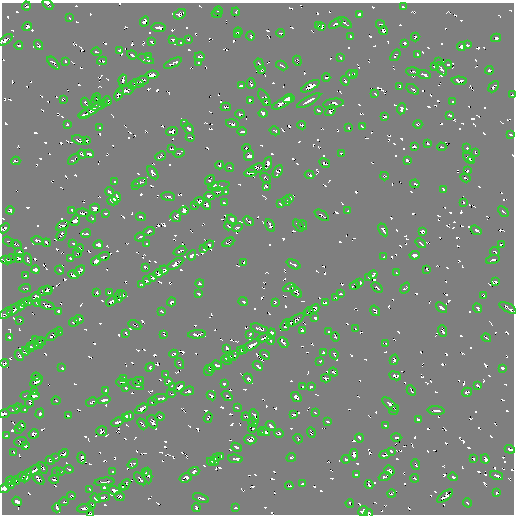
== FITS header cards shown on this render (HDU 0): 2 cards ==
NAXIS1  =                  512 / Axis length
NAXIS2  =                  512 / Axis length

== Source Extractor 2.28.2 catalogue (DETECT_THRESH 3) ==
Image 512 x 512 px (HDU 0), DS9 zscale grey, 1 PNG px = 1 image px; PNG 516 x 516 px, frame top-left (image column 1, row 512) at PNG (2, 3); each listed source drawn as its Kron ellipse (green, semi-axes under 4 px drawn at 4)
Background -3.98e-05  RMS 1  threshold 3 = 3 sigma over >= 5 px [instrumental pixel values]
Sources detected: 1072; of the 1072, the 500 brightest by FLUX_AUTO listed and drawn (572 fainter detections omitted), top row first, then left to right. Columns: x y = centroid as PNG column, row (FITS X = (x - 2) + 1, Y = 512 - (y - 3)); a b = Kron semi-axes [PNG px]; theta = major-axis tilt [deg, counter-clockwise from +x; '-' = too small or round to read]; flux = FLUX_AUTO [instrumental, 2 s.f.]
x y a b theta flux
48 4 6 3 -42 240
26 6 4 3 - 170
404 7 4 2 - 150
218 11 4 3 - 170
236 12 4 3 - 170
180 14 6 4 31 350
217 14 5 3 - 170
359 14 4 3 - 260
69 18 3 3 - 170
144 21 5 4 - 330
345 23 7 2 -35 260
336 24 7 3 31 1100
380 24 4 3 - 220
318 25 4 3 - 160
27 27 5 4 - 450
159 27 7 4 -5 480
322 27 4 3 - 280
383 30 4 4 - 330
238 32 4 3 - 190
281 33 4 3 - 150
237 35 4 2 - 210
250 36 4 3 - 220
351 37 3 3 - 190
415 37 4 3 - 220
496 38 5 4 - 260
188 39 3 3 - 160
5 40 8 3 36 590
173 40 4 3 - 190
151 42 4 3 - 160
181 43 3 3 - 170
405 43 4 3 - 180
19 45 4 3 - 180
38 45 5 3 - 250
467 45 4 3 - 210
461 46 5 3 - 300
120 50 4 4 - 240
97 52 5 3 - 160
132 55 5 3 - 250
395 55 6 3 52 180
418 55 4 3 - 190
148 57 3 3 - 240
199 57 5 3 - 270
340 58 4 3 - 200
146 59 8 4 -25 310
65 61 4 3 - 160
102 61 5 2 - 150
297 61 5 4 - 210
439 62 4 3 - 160
54 63 8 3 -47 260
173 63 9 3 27 440
199 63 4 3 - 170
259 64 6 3 -73 310
282 65 6 2 -29 190
448 65 4 3 - 160
435 66 4 3 - 270
441 69 7 3 -54 360
261 70 4 3 - 160
489 70 4 3 - 210
413 72 6 3 -4 270
354 73 3 3 - 160
351 74 5 3 - 220
424 74 7 3 -17 290
152 75 6 4 7 580
326 77 4 3 - 330
123 80 6 3 78 250
142 80 7 3 20 410
345 81 5 3 - 200
459 81 7 4 -4 410
137 83 6 4 -4 460
251 83 5 3 - 230
132 85 4 3 - 220
241 86 4 3 - 180
310 86 10 3 29 1200
400 86 4 3 - 180
494 87 6 3 48 250
413 89 7 2 -36 220
126 90 7 4 0 400
119 94 6 3 61 360
375 94 3 2 - 170
512 95 3 2 - 160
97 98 4 3 - 170
264 98 9 4 -59 320
63 99 4 3 - 160
289 99 6 3 16 700
107 101 5 4 - 450
250 101 4 3 - 210
309 101 13 3 30 4200
95 102 6 3 86 190
266 102 3 3 - 210
452 102 4 3 - 210
85 103 5 3 - 180
105 103 3 3 - 160
282 103 11 3 29 1000
333 103 10 4 9 420
98 106 7 2 20 450
226 107 5 3 - 290
401 109 5 4 - 340
91 110 14 4 30 840
319 111 4 3 - 160
331 111 6 4 48 300
263 113 4 3 - 270
240 114 4 3 - 210
84 115 5 3 - 300
450 115 3 2 - 170
385 116 4 2 - 160
67 124 3 3 - 190
184 124 3 2 - 180
232 124 6 3 -17 170
418 124 4 3 - 190
302 125 4 3 - 180
362 126 4 3 - 200
349 127 4 3 - 180
100 128 3 3 - 170
189 128 6 3 -49 290
172 131 6 3 22 550
242 131 5 3 - 280
275 131 5 2 - 160
511 135 4 3 - 170
190 137 4 3 - 190
79 140 7 4 -21 350
87 141 4 3 - 190
428 143 3 3 - 230
414 147 4 3 - 190
442 147 4 3 - 160
246 148 4 3 - 200
467 148 3 3 - 150
172 149 3 2 - 180
475 152 4 3 - 180
179 153 5 3 - 190
341 153 4 3 - 150
82 154 4 3 - 240
89 154 5 4 - 410
160 156 5 3 - 200
249 156 5 5 - 390
468 158 6 3 -43 340
74 159 7 3 42 210
408 160 4 3 - 210
471 160 4 3 - 180
16 161 4 3 - 190
325 163 6 3 -30 270
268 164 7 4 70 480
220 165 4 3 - 220
229 167 4 3 - 180
257 168 8 4 19 460
467 171 4 3 - 180
278 172 7 4 60 230
153 173 7 4 -56 430
250 173 6 3 11 360
309 175 5 3 - 190
384 176 4 3 - 190
266 178 6 3 -34 160
465 178 5 2 - 170
210 180 5 3 - 180
115 182 3 3 - 150
140 183 8 3 17 220
415 184 5 3 - 180
135 185 3 3 - 150
216 185 4 3 - 160
219 186 11 3 11 240
266 186 3 3 - 160
443 189 4 3 - 160
109 192 4 2 - 170
218 192 6 3 16 230
225 192 3 3 - 170
168 196 7 3 -7 280
209 196 5 4 - 400
116 197 5 4 - 380
290 198 3 3 - 180
113 201 5 4 - 340
199 201 5 4 - 320
286 201 5 3 - 200
464 202 3 3 - 170
224 203 4 3 - 210
281 204 3 3 - 170
194 205 3 3 - 180
207 205 5 3 - 320
95 208 5 5 - 380
10 210 4 3 - 240
72 210 4 3 - 230
184 211 4 4 - 310
348 211 3 2 - 150
503 211 6 2 -44 180
83 213 7 4 -6 390
105 213 4 3 - 190
322 215 8 2 -33 250
141 217 5 3 - 230
176 217 5 5 - 310
92 218 4 3 - 170
232 219 5 4 - 280
75 221 6 4 51 460
249 221 6 2 -40 200
270 225 7 3 -62 290
298 225 7 3 -54 360
303 225 5 3 - 190
62 226 7 4 28 390
228 226 4 2 - 190
4 228 6 3 42 300
237 228 5 3 - 250
383 230 7 3 -62 310
476 230 6 3 -36 310
149 231 6 3 18 280
423 231 4 4 - 240
62 234 7 3 60 250
86 234 5 3 - 230
140 237 5 3 - 170
37 241 6 3 -12 380
9 242 6 2 -37 170
228 242 6 3 30 200
46 243 4 2 - 160
147 243 3 3 - 180
421 243 6 2 -38 190
16 244 5 3 - 170
73 244 4 3 - 160
98 245 5 4 - 310
209 245 6 3 21 450
501 245 4 3 - 230
79 248 4 3 - 200
204 249 3 3 - 150
180 251 7 3 25 220
19 252 4 4 - 250
495 252 5 2 - 160
77 253 5 3 - 160
192 255 5 3 - 310
415 255 5 3 - 370
104 256 6 3 21 260
384 257 3 3 - 230
18 258 5 3 - 210
11 259 6 3 22 320
28 259 6 3 -70 190
70 259 4 3 - 200
6 260 6 3 -11 310
493 260 7 3 17 310
96 261 5 4 - 410
244 262 3 3 - 180
175 264 9 3 32 510
293 264 7 3 -25 270
145 267 4 3 - 220
427 269 3 3 - 170
35 270 4 4 - 300
60 270 4 2 - 160
164 270 4 4 - 270
80 271 6 3 45 410
396 273 4 2 - 150
158 274 4 4 - 280
373 274 4 3 - 210
73 275 5 4 - 380
26 276 4 3 - 260
369 277 4 2 - 150
152 278 3 3 - 150
147 281 4 3 - 220
496 281 4 3 - 170
360 282 4 3 - 170
200 283 4 3 - 150
141 284 3 3 - 150
355 285 5 3 - 150
25 288 5 3 - 200
290 288 6 3 10 220
377 288 6 3 -40 260
405 288 6 3 53 220
48 289 3 2 - 200
45 291 8 4 13 380
296 292 7 3 -48 380
96 293 4 3 - 220
109 293 4 3 - 200
198 294 3 3 - 200
341 294 3 3 - 180
123 295 4 3 - 210
119 296 6 4 79 350
484 296 4 3 - 200
35 297 6 3 30 350
336 298 4 3 - 150
29 301 4 3 - 160
112 301 6 3 38 430
243 301 5 3 - 230
172 302 4 3 - 280
275 302 4 3 - 160
25 303 4 3 - 250
37 303 4 3 - 180
325 303 4 3 - 240
47 305 9 4 -21 340
21 306 4 4 - 300
441 308 6 3 -39 310
478 308 5 3 - 190
508 308 9 3 -29 430
314 309 5 4 - 370
14 310 7 4 43 440
58 311 4 3 - 190
161 311 4 3 - 200
309 311 4 3 - 350
375 311 5 3 - 280
6 313 8 4 39 420
315 318 3 3 - 230
79 319 5 3 - 280
20 320 4 3 - 200
295 320 10 4 33 540
74 322 5 3 - 300
291 322 3 2 - 170
135 325 7 2 -24 180
285 325 6 4 72 340
260 329 9 3 -21 260
355 329 3 3 - 170
302 330 4 4 - 230
59 331 4 3 - 210
443 331 6 3 -69 310
329 332 3 3 - 170
126 333 3 3 - 190
271 333 5 3 - 360
164 334 4 2 - 180
197 334 9 3 5 450
250 334 4 3 - 190
53 335 8 3 37 410
9 337 3 3 - 170
335 337 5 3 - 160
264 338 8 3 16 460
486 338 5 2 - 160
271 340 4 3 - 170
41 341 5 3 - 250
38 342 7 2 -54 160
283 342 6 3 -48 230
386 343 4 3 - 170
34 345 5 2 - 260
252 345 9 3 31 660
30 347 5 3 - 330
227 348 4 3 - 260
244 350 4 3 - 230
25 351 4 4 - 250
241 351 4 3 - 200
324 352 4 3 - 190
174 354 4 3 - 200
334 354 5 2 - 170
265 355 5 3 - 210
19 356 5 3 - 280
233 356 6 3 41 320
229 357 5 3 - 230
226 360 6 3 -27 290
394 360 5 3 - 250
320 361 3 3 - 150
4 363 4 3 - 160
180 364 5 2 - 160
217 365 5 3 - 250
258 366 5 2 - 150
150 367 5 3 - 190
62 368 3 3 - 170
211 368 4 3 - 190
503 368 4 3 - 290
209 370 5 3 - 190
333 372 5 3 - 150
166 375 3 3 - 160
395 376 6 4 -23 320
36 377 4 3 - 260
124 378 3 3 - 150
326 378 5 3 - 200
248 379 5 4 - 310
37 381 7 3 33 1100
138 381 5 3 - 180
169 381 4 3 - 270
122 382 5 3 - 200
224 384 3 3 - 200
136 385 8 3 -24 330
172 386 3 3 - 170
311 386 4 3 - 180
477 386 4 3 - 160
179 387 6 3 37 460
303 387 3 3 - 160
126 388 4 3 - 240
411 390 5 2 - 160
106 391 4 3 - 190
188 391 6 3 17 260
35 392 4 3 - 160
467 392 5 3 - 330
171 394 4 3 - 160
26 396 5 3 - 170
34 396 6 3 6 390
211 396 5 3 - 320
227 396 6 3 -39 180
296 397 6 4 -41 400
160 398 8 3 8 400
104 400 6 3 14 410
56 401 4 2 - 160
153 401 5 3 - 230
91 402 6 3 29 250
30 403 5 3 - 150
390 404 10 3 -41 440
18 407 4 2 - 170
237 407 4 3 - 150
14 409 6 3 0 240
141 409 6 3 32 420
25 410 3 3 - 170
394 410 5 2 - 170
436 410 8 3 -4 320
40 413 5 3 - 260
315 413 4 3 - 170
4 414 5 3 - 380
294 414 4 3 - 190
68 416 3 3 - 180
129 416 5 4 - 330
254 416 7 3 -70 330
125 417 4 3 - 240
160 417 4 3 - 260
246 417 4 3 - 160
208 418 5 3 - 230
418 420 4 4 - 280
327 421 4 3 - 220
117 422 6 3 22 380
153 422 7 5 -68 390
253 422 5 4 - 330
142 424 6 2 -49 250
385 425 3 3 - 160
21 426 5 4 - 310
271 426 6 3 -43 290
252 428 4 3 - 180
19 429 4 3 - 190
102 431 5 5 - 430
264 432 5 3 - 240
311 432 5 2 - 170
262 433 4 3 - 300
34 434 5 4 - 350
279 434 5 3 - 210
6 436 4 3 - 150
396 437 5 3 - 150
359 438 4 3 - 210
298 439 5 3 - 170
250 440 6 5 - 510
21 442 6 5 - 330
25 446 4 3 - 270
236 447 5 3 - 290
510 449 5 3 - 250
391 451 4 3 - 220
13 452 3 3 - 150
64 454 5 3 - 240
354 455 6 3 85 360
385 455 5 3 - 280
221 457 4 3 - 260
291 457 5 3 - 250
56 458 4 3 - 160
82 458 5 4 - 350
216 458 4 3 - 170
235 459 7 3 -6 290
346 459 4 3 - 170
473 459 3 3 - 160
485 459 4 4 - 270
50 460 4 3 - 230
211 461 4 3 - 230
215 461 4 3 - 220
133 464 6 4 36 170
416 464 5 2 - 160
42 468 6 3 -53 180
69 469 5 3 - 200
34 470 8 3 36 430
60 471 4 3 - 180
194 471 6 3 22 280
389 471 5 4 - 360
56 472 4 3 - 180
113 472 3 3 - 170
145 473 4 2 - 160
356 474 4 3 - 200
497 475 6 3 -19 270
27 476 7 3 60 400
148 476 8 3 -86 340
22 477 5 3 - 310
385 477 6 3 22 220
453 477 4 3 - 230
186 478 6 4 19 440
415 478 4 3 - 160
39 479 7 3 -44 310
54 479 5 3 - 200
140 479 8 3 -48 290
11 481 5 3 - 270
15 481 4 3 - 230
104 482 10 3 5 400
125 484 6 3 50 210
302 484 4 3 - 150
10 485 4 3 - 180
369 485 4 3 - 200
289 486 4 3 - 160
123 487 4 3 - 190
4 488 5 4 - 500
105 488 3 3 - 190
90 489 3 3 - 170
114 490 5 4 - 330
497 492 3 3 - 160
391 494 4 3 - 170
71 496 4 3 - 220
119 496 5 4 - 210
445 496 9 4 38 620
103 497 7 3 1 350
96 498 5 3 - 270
201 498 8 3 -19 260
17 501 5 4 - 370
64 502 5 3 - 160
350 503 4 3 - 170
467 503 5 2 - 150
91 505 4 3 - 250
196 507 4 3 - 260
236 507 4 3 - 210
57 508 4 3 - 150
85 508 7 4 7 430
363 511 5 5 - 380
369 513 4 3 - 170
90 514 4 2 - 190
At the frame edge (FLAGS 8, measured only in part): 13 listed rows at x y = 48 4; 26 6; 5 40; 512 95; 511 135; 4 228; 508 308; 6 313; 4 414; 510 449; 4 488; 369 513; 90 514
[572 fainter detections neither listed nor drawn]